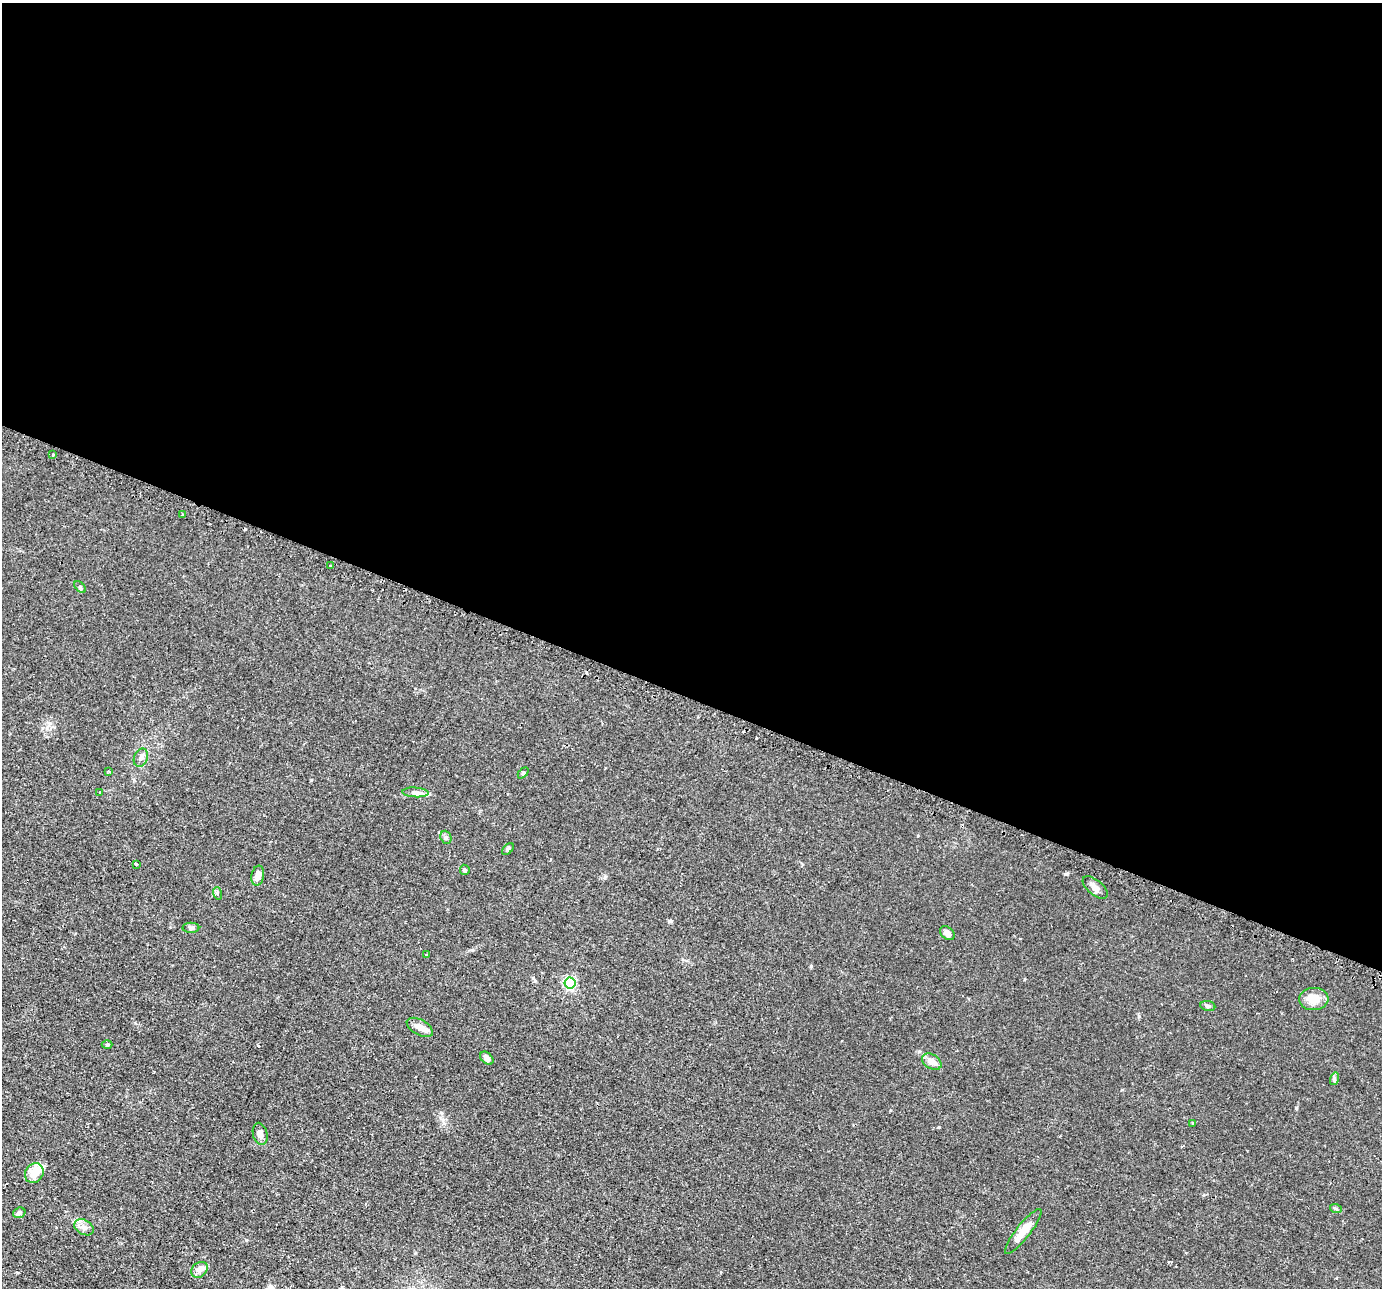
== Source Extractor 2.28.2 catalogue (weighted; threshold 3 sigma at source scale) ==
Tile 3 of 4 x 4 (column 3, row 1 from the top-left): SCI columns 2790-4169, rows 4153-5438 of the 5579 x 5601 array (HDU 1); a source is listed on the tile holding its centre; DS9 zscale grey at full resolution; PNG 1384 x 1290 px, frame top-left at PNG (2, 3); each listed source drawn as its Kron ellipse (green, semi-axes under 4 px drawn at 4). Shown black and unused: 54% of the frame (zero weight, under 2 of 3 exposures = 3% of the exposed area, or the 3 px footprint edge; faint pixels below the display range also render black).
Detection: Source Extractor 2.28.2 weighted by HDU 2 'WHT'; one run over the whole footprint, this tile lists its part. Background 0.0305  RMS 0.0054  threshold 0.0242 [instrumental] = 3 sigma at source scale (4.5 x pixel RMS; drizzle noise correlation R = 1.50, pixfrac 1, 0.05/0.05 arcsec/px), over >= 5 px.
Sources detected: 41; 1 inside a brighter object's white glare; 4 cosmic-ray / hot-pixel residue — neither listed nor drawn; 1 inside a brighter listed object's ellipse — not listed separately; the other 35 listed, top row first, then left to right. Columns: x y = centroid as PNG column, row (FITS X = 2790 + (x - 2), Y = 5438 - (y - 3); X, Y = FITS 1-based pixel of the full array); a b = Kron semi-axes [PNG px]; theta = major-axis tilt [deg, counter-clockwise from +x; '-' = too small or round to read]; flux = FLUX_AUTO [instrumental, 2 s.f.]
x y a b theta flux
53 454 3 3 - 2
183 515 3 3 - 1.8
330 565 3 2 - 0.61
80 587 7 4 -46 0.82
141 758 9 6 67 2.2
108 771 3 3 - 0.84
523 773 6 4 46 0.73
99 792 3 3 - 1.3
415 792 13 5 -3 2
446 837 7 5 -69 0.99
508 849 7 4 45 0.83
136 864 3 3 - 1.5
465 870 5 4 - 0.68
258 876 10 6 78 4
1095 887 15 7 -40 2.7
217 893 6 4 -72 0.84
191 928 8 5 0 1.1
947 933 8 5 -42 2.4
426 955 3 3 - 1
570 983 5 5 - 70
1314 999 14 11 3 7.7
1208 1006 7 5 -10 0.99
420 1027 14 7 -29 3.2
107 1045 5 3 - 0.5
487 1058 8 5 -42 2.1
932 1062 10 7 -31 3.9
1334 1079 6 4 73 0.9
1193 1123 3 3 - 0.49
260 1134 11 7 -76 2.5
34 1173 10 8 52 7.4
1336 1209 6 4 -19 0.7
19 1213 6 5 - 1.2
84 1227 10 7 -28 2.5
1023 1231 28 7 52 8.3
199 1270 9 7 41 2.2
Unlisted compact peaks at least as high as the median listed source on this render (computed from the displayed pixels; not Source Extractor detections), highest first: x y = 1066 874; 1296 1108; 811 966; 669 921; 1139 1016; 939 1127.